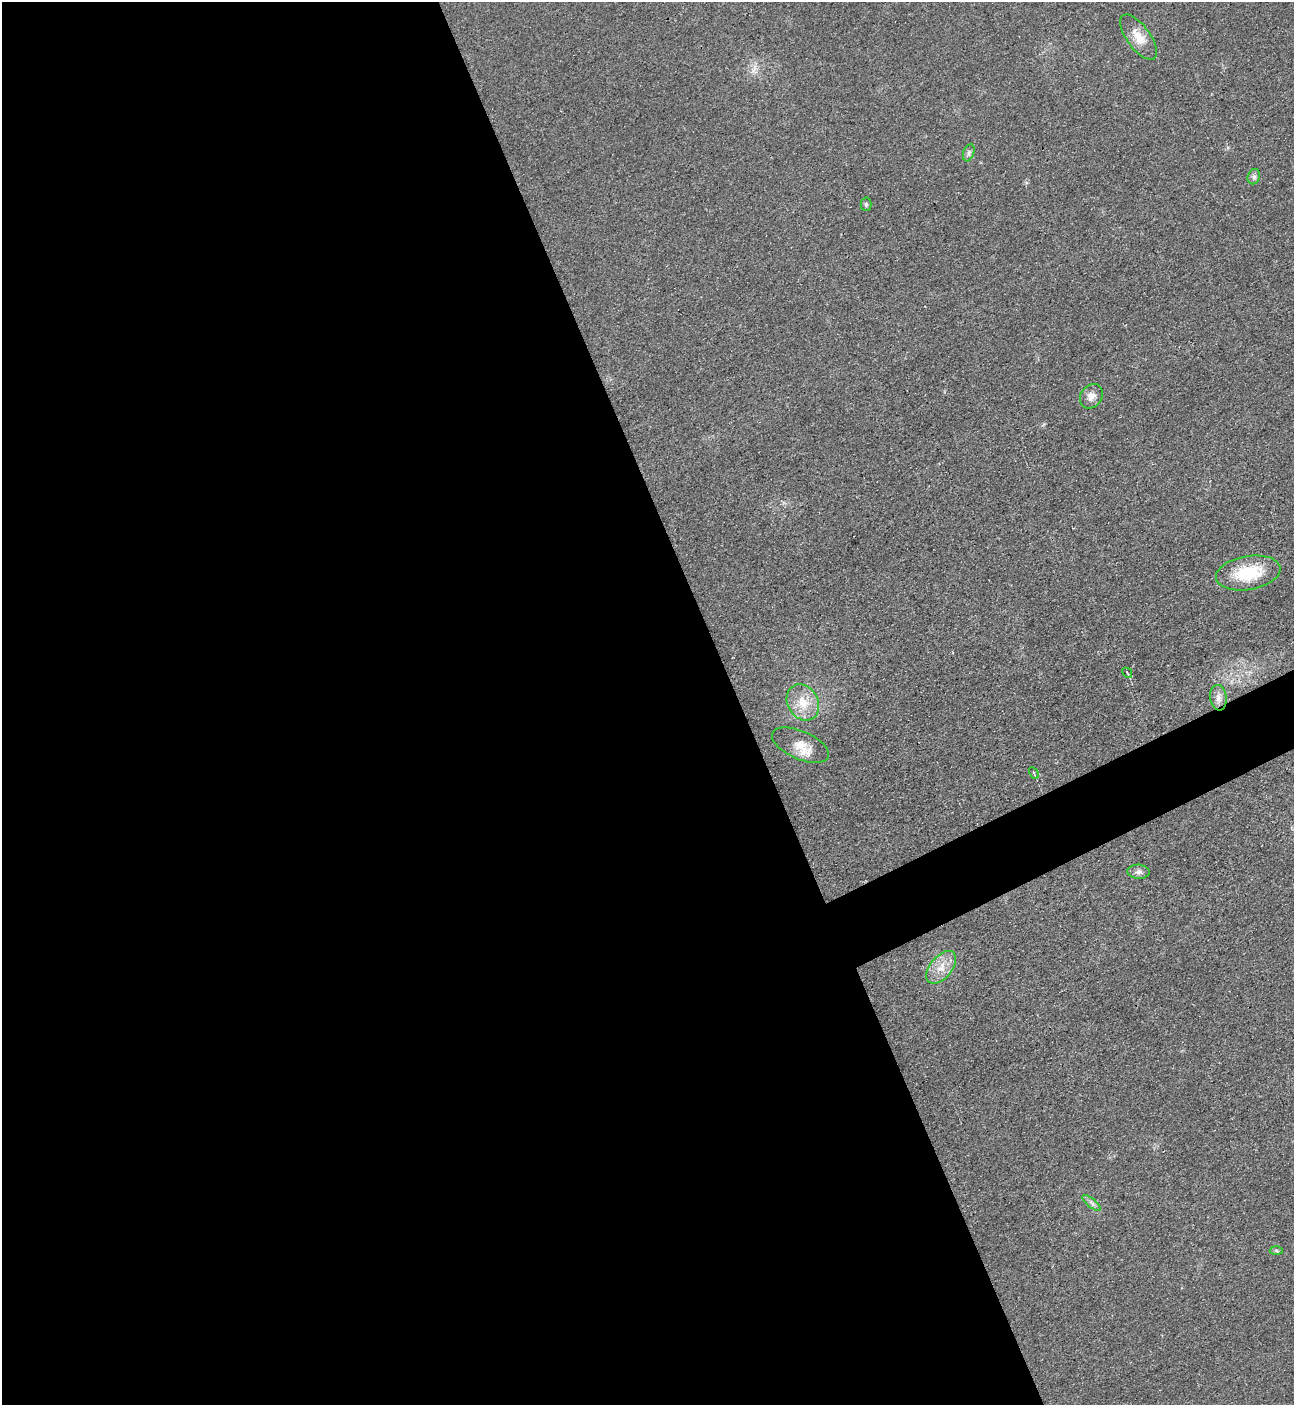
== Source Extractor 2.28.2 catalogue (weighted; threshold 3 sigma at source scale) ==
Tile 9 of 4 x 4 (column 1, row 3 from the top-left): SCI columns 160-1451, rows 1426-2828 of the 5630 x 5647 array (HDU 1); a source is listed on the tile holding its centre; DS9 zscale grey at full resolution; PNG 1296 x 1407 px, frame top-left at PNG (2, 2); each listed source drawn as its Kron ellipse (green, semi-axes under 4 px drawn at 4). Shown black and unused: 59% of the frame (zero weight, under 3 of 4 exposures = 1% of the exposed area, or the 3 px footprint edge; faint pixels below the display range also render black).
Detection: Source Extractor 2.28.2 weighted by HDU 2 'WHT'; one run over the whole footprint, this tile lists its part. Background 0.0349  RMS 0.0049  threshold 0.0219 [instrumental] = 3 sigma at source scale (4.5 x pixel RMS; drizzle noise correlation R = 1.50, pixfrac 1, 0.05/0.05 arcsec/px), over >= 5 px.
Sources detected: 15; all 15 listed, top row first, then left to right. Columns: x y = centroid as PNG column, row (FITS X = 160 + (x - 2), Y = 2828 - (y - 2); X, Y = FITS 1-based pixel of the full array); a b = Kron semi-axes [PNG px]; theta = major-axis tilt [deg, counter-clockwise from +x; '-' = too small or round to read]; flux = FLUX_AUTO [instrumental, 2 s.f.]
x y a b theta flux
1138 37 27 11 -54 7.7
969 153 9 5 71 1.4
1254 177 8 6 69 1.4
866 204 7 5 -89 0.91
1091 396 13 10 55 3.7
1248 573 32 17 10 21
1127 673 6 2 -46 0.43
1218 698 13 8 -81 3.2
803 702 19 15 -59 9.8
800 745 30 14 -23 8.1
1034 773 6 3 -62 0.68
1139 872 11 7 -4 2.1
941 967 19 11 51 6.8
1092 1203 11 3 -40 1.4
1276 1251 6 4 -2 0.82